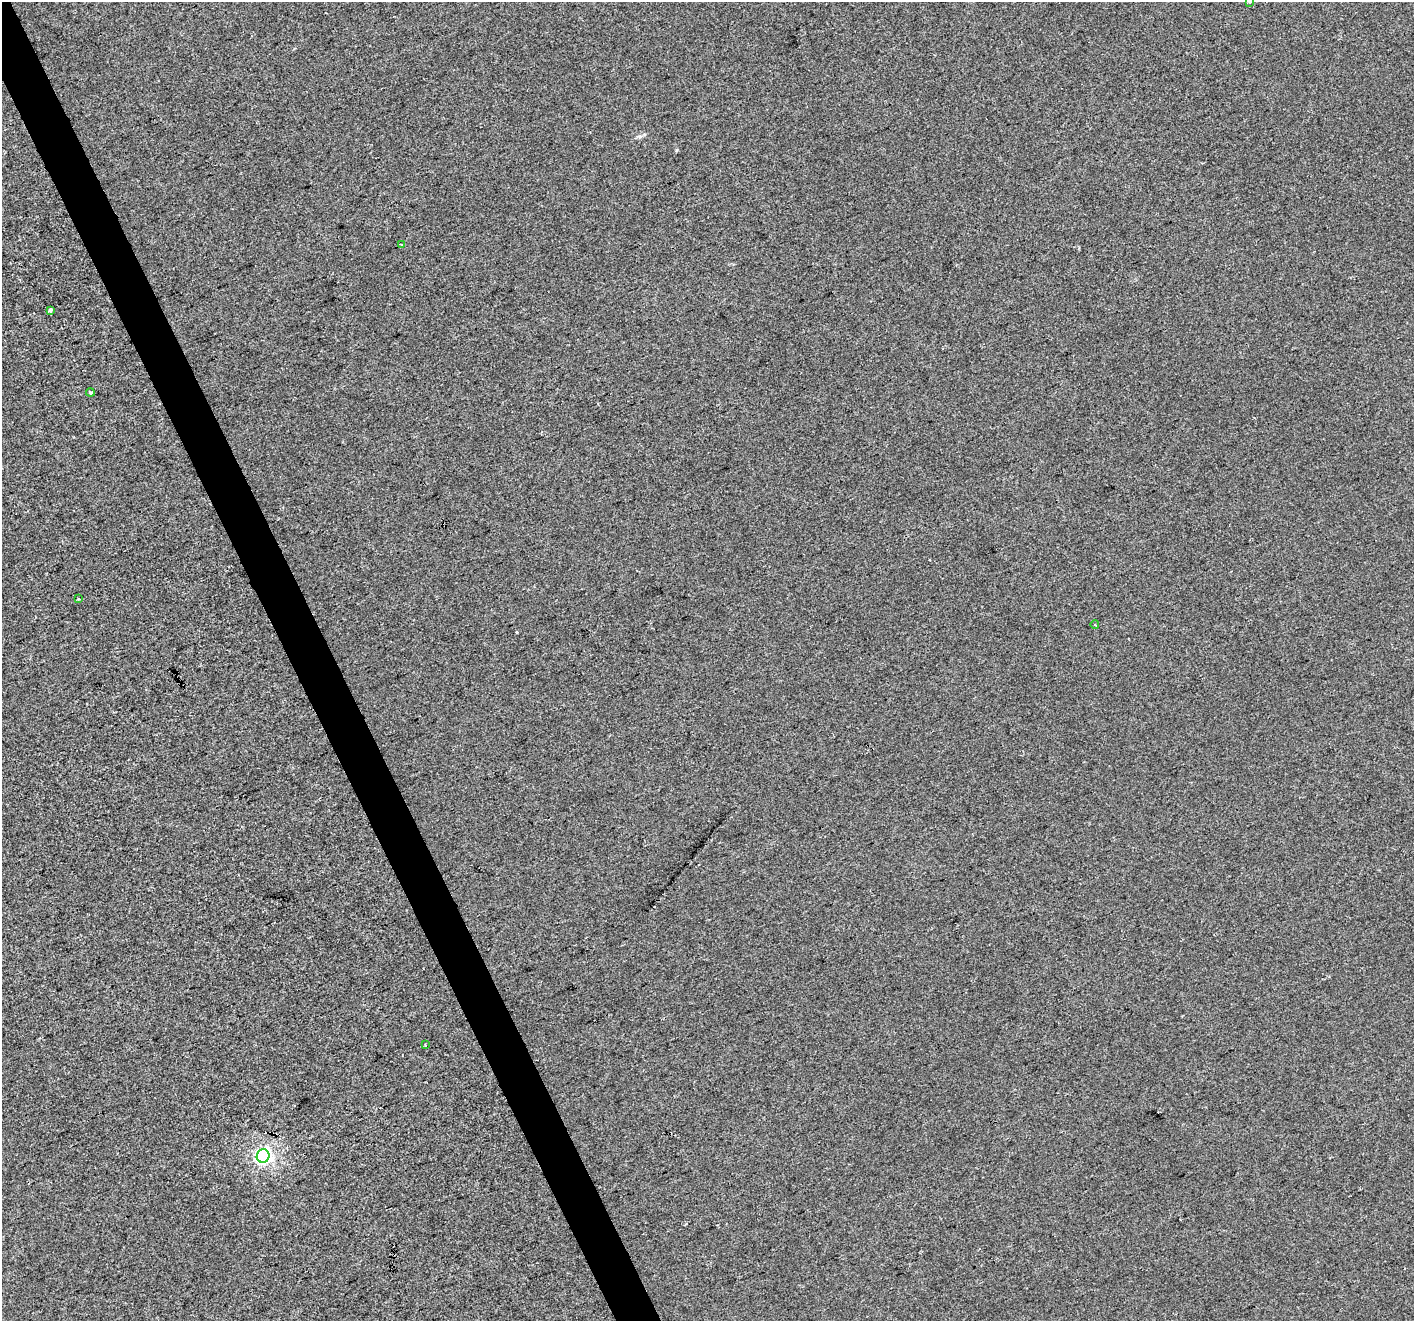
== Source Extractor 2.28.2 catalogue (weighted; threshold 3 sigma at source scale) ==
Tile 11 of 4 x 4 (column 3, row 3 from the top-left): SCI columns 2824-4235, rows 1464-2782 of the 5646 x 5506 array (HDU 1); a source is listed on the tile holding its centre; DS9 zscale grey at full resolution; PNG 1416 x 1323 px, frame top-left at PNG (2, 2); each listed source drawn as its Kron ellipse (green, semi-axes under 4 px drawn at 4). Shown black and unused: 3% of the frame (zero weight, under 2 of 3 exposures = <1% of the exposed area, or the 3 px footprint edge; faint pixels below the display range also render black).
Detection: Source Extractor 2.28.2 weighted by HDU 2 'WHT'; one run over the whole footprint, this tile lists its part. Background -4.19e-04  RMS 0.0056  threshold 0.025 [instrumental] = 3 sigma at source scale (4.5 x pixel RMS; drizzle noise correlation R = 1.50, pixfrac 1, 0.0396/0.0396 arcsec/px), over >= 5 px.
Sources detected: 9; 1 cosmic-ray / hot-pixel residue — neither listed nor drawn; the other 8 listed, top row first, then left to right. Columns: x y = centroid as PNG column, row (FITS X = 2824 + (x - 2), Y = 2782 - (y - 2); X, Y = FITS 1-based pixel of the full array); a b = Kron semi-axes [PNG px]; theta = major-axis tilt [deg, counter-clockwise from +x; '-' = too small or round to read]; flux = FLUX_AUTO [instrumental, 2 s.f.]
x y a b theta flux
1249 2 4 3 - 0.65
402 245 3 3 - 1.2
50 310 3 3 - 9.7
90 392 4 3 - 4.5
78 599 3 3 - 0.88
1095 625 4 3 - 0.43
425 1045 3 2 - 0.8
263 1156 7 6 - 150
Isophote crosses this tile's border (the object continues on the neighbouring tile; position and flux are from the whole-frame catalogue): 1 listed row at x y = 1249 2